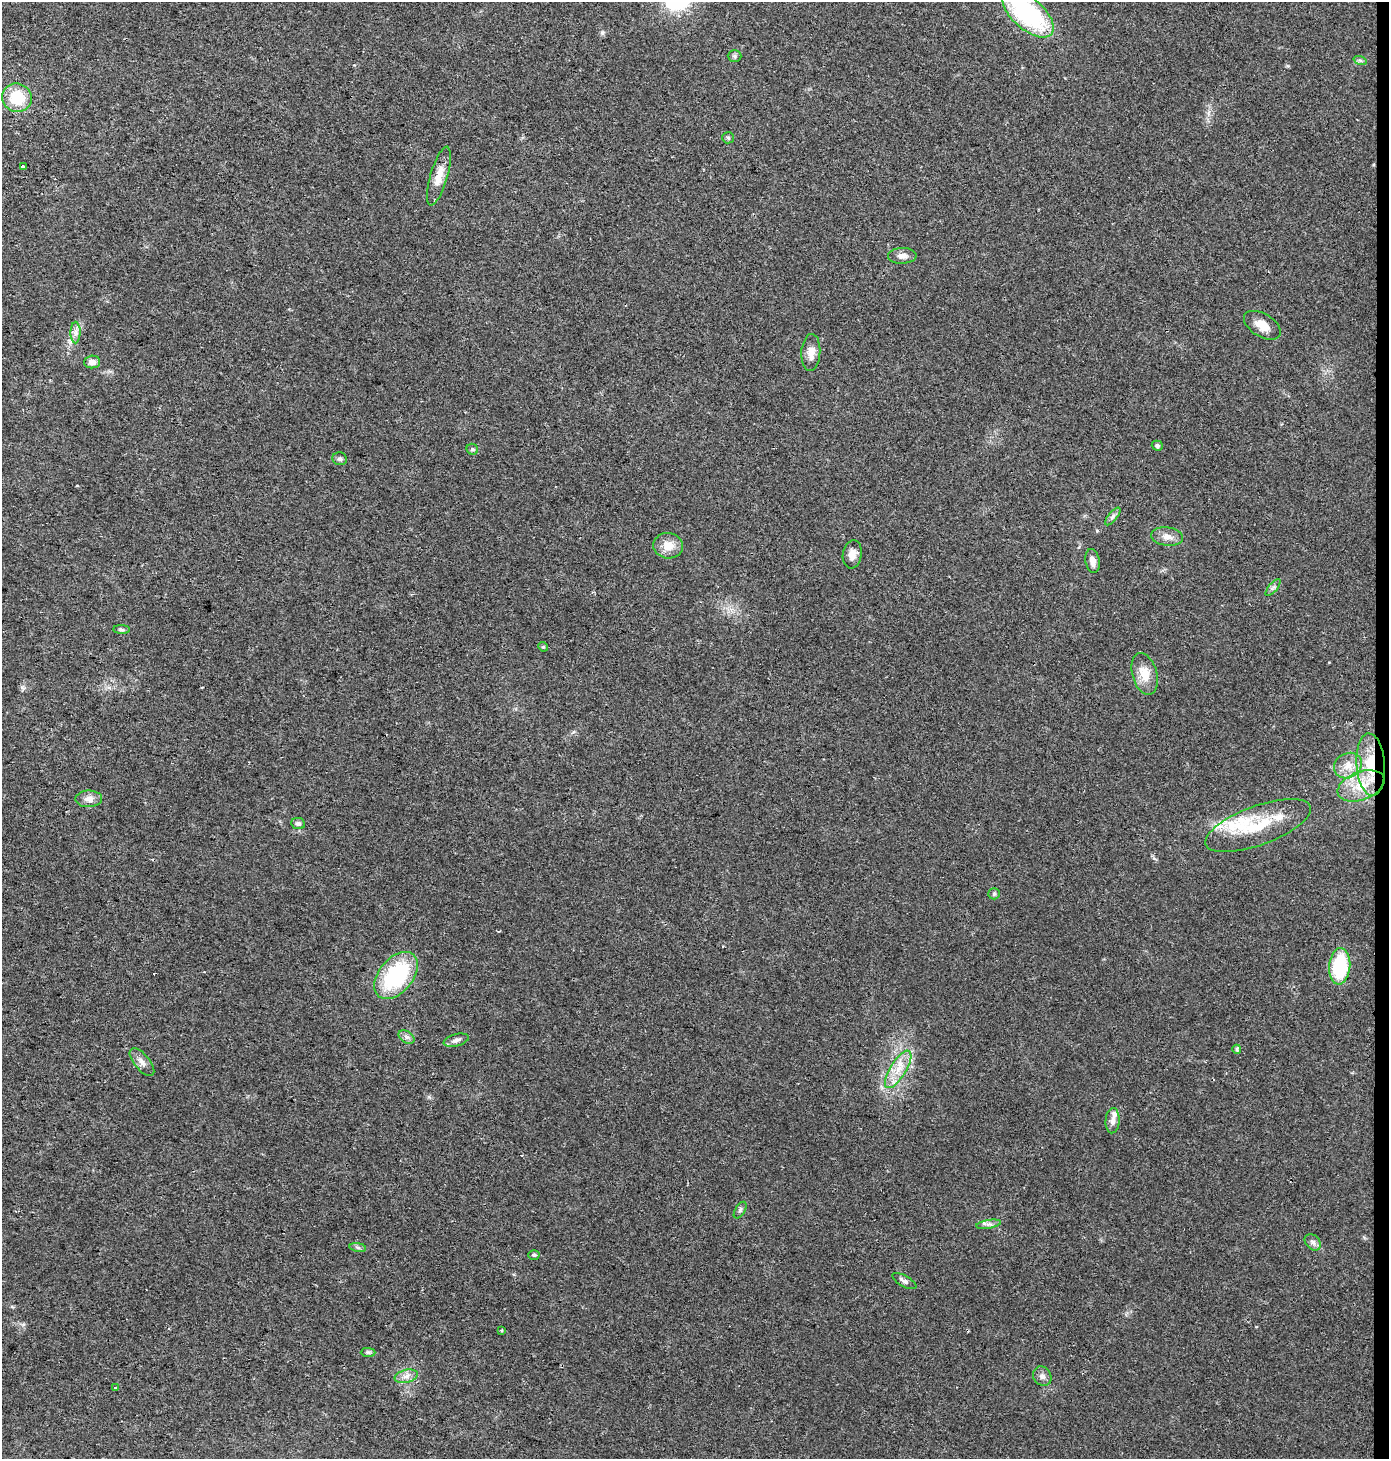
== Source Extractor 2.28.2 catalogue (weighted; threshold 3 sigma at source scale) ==
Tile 6 of 3 x 3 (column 3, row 2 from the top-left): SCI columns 3012-4398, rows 1459-2915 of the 4626 x 4380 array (HDU 1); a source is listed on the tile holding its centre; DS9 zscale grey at full resolution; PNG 1391 x 1461 px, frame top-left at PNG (2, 2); each listed source drawn as its Kron ellipse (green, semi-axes under 4 px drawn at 4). Shown black and unused: <1% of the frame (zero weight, under 2 of 3 exposures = <1% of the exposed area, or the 3 px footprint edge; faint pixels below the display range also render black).
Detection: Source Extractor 2.28.2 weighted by HDU 2 'WHT'; one run over the whole footprint, this tile lists its part. Background 0.0439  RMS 0.0058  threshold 0.0263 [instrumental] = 3 sigma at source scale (4.5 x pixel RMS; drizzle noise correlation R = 1.50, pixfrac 1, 0.0396/0.0396 arcsec/px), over >= 5 px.
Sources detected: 55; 2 cosmic-ray / hot-pixel residue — neither listed nor drawn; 3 inside a brighter listed object's ellipse — not listed separately; the other 50 listed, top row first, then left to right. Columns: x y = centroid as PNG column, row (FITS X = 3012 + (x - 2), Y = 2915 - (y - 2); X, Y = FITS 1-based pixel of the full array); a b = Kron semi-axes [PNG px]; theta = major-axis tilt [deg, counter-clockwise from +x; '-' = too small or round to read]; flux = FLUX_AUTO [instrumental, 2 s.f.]
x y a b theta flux
1028 13 31 15 -42 75
735 56 7 6 - 1.1
1360 60 7 4 -18 1
17 98 15 14 - 19
728 138 6 5 - 0.96
23 167 4 3 - 13
439 176 30 8 74 8.5
902 256 14 8 1 3.4
1262 325 20 11 -31 7.4
76 332 11 5 90 2.4
811 352 18 9 86 5.4
92 362 8 6 5 3.1
1157 446 5 5 - 1.6
472 449 6 5 - 1.2
340 459 7 6 - 1.4
1113 516 11 4 50 1.6
1167 536 16 9 -8 4.6
668 546 15 12 -6 7.9
852 554 14 9 81 4.7
1092 561 12 7 -78 3.7
1273 588 10 3 50 1.2
121 630 8 4 -1 1.1
543 647 5 4 - 0.68
1145 674 21 12 -75 10
1371 765 31 14 -86 23
1348 766 14 12 30 7.2
1361 786 24 14 20 16
89 799 13 8 1 4
298 823 7 5 -10 1.9
1258 826 56 19 20 30
994 894 6 5 - 1.1
1340 966 18 10 85 38
396 975 27 17 50 52
406 1037 9 5 -33 1.9
456 1040 13 6 14 2.4
1237 1049 4 3 - 1.7
142 1062 17 7 -50 3.5
898 1069 21 8 59 9.4
1113 1121 12 7 87 3.4
740 1210 9 5 60 1.3
989 1224 12 3 9 1.8
1313 1242 9 7 -45 2.1
358 1247 8 4 -8 1.2
534 1255 5 4 - 1.1
904 1281 13 5 -30 2.1
502 1330 3 3 - 0.89
368 1352 7 4 0 1.1
406 1376 12 6 13 3.4
1042 1376 10 8 -53 2.6
116 1388 3 3 - 2.2
Overlapping masked pixels (flux is a lower limit): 1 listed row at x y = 1371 765
Isophote crosses this tile's border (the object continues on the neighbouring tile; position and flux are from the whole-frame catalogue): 1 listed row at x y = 1028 13
Unlisted compact peaks at least as high as the median listed source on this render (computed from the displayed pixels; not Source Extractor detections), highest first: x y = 22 687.